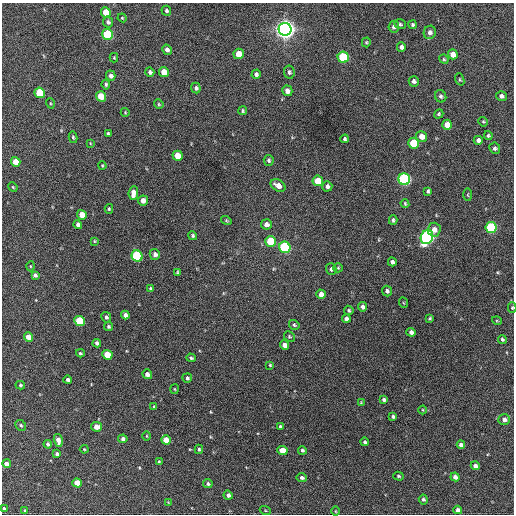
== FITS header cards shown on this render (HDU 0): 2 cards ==
NAXIS1  =                  512 / Axis length
NAXIS2  =                  512 / Axis length

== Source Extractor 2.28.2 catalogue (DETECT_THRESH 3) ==
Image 512 x 512 px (HDU 0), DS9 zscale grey, 1 PNG px = 1 image px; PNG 516 x 516 px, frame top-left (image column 1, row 512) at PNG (2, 3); each listed source drawn as its Kron ellipse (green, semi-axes under 4 px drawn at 4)
Background 585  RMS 16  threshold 49.4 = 3 sigma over >= 5 px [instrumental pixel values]
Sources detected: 150; all 150 listed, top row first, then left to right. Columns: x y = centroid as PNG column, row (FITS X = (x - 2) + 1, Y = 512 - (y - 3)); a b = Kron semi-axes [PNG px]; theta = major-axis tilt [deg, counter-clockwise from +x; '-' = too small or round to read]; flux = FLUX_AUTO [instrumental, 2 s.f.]
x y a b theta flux
166 11 5 4 - 2400
106 12 5 4 - 22000
122 18 4 4 - 1000
108 22 6 5 - 2600
400 24 6 4 -15 1700
413 25 4 4 - 1700
394 27 6 5 - 3900
285 29 6 6 - 860000
430 32 7 6 - 4700
108 34 5 5 - 77000
366 42 5 4 - 1400
401 47 4 4 - 3800
167 50 5 4 - 3800
239 54 5 5 - 13000
453 54 5 5 - 10000
343 57 5 5 - 73000
114 58 5 4 - 1200
444 59 5 4 - 1400
150 72 5 4 - 2400
164 72 5 5 - 13000
289 72 7 5 -82 2300
256 74 5 4 - 2400
111 76 5 4 - 3800
460 79 6 4 -70 1500
414 81 5 5 - 3100
106 84 5 4 - 1800
196 88 5 4 - 2400
287 91 5 5 - 6200
40 93 5 5 - 40000
101 96 5 5 - 24000
441 96 6 5 - 2400
501 96 5 4 - 3200
50 103 5 3 - 1100
159 104 5 4 - 1300
243 111 4 4 - 1400
125 112 4 4 - 1100
439 114 5 4 - 1400
483 122 5 4 - 1400
447 125 5 5 - 14000
108 134 4 3 - 2200
488 136 4 4 - 1800
73 137 6 4 -79 1600
421 137 5 5 - 8600
345 139 4 3 - 2000
478 140 4 4 - 3900
90 143 4 2 - 740
414 143 5 5 - 44000
495 148 5 5 - 2600
178 156 5 5 - 20000
269 160 5 5 - 2200
16 162 5 4 - 16000
102 166 4 3 - 1100
404 179 6 5 - 190000
318 181 5 5 - 25000
278 185 8 5 -31 10000
327 186 5 5 - 2900
13 187 5 4 - 1100
428 191 4 4 - 2200
133 193 7 4 84 7500
468 195 6 3 -89 1100
143 200 5 5 - 6000
405 203 4 3 - 1200
109 209 5 4 - 1400
82 215 5 4 - 14000
393 220 5 4 - 2000
226 221 5 4 - 1300
266 224 5 5 - 4700
78 225 5 4 - 3000
491 228 5 5 - 100000
434 230 7 6 - 8200
193 236 4 4 - 2000
427 237 7 6 - 330000
94 241 4 3 - 1000
270 241 5 5 - 43000
285 247 6 5 - 130000
155 254 5 5 - 4000
137 256 6 5 - 98000
392 262 4 4 - 2900
30 266 5 3 - 970
338 268 5 4 - 1400
331 269 6 5 - 2300
177 272 4 3 - 1100
35 275 4 4 - 2500
151 289 4 3 - 1800
387 291 5 5 - 2900
321 294 5 4 - 6800
404 303 5 3 - 1000
363 307 5 4 - 3900
512 308 5 4 - 1300
349 310 5 4 - 1700
125 315 4 4 - 4100
106 317 5 4 - 2200
430 318 4 3 - 1400
346 319 4 4 - 3600
79 321 5 5 - 38000
497 321 5 3 - 990
294 325 5 4 - 1800
108 326 4 4 - 2100
411 332 4 4 - 4200
28 337 5 4 - 11000
289 337 6 5 - 1600
502 339 4 4 - 1800
97 343 4 3 - 2800
285 345 5 4 - 7100
80 353 4 3 - 1400
107 355 5 4 - 25000
191 358 5 3 - 1800
270 365 3 3 - 1200
147 374 5 4 - 5300
187 378 5 4 - 2000
68 380 4 3 - 2700
20 385 4 4 - 1500
174 389 5 3 - 970
384 400 4 3 - 2200
361 403 4 3 - 980
154 407 4 3 - 1400
422 410 4 3 - 950
393 416 4 4 - 2200
504 420 6 5 - 4100
21 425 6 5 - 1800
280 426 3 3 - 1800
97 427 5 4 - 9900
147 436 5 3 - 1000
123 439 4 4 - 2800
58 440 7 4 -75 6900
166 440 5 4 - 13000
365 442 4 4 - 2200
48 444 4 3 - 2800
461 445 4 4 - 4800
84 449 4 4 - 880
199 449 5 4 - 1800
282 450 5 4 - 18000
302 450 4 4 - 2200
57 454 4 3 - 2400
159 462 4 3 - 1200
7 464 4 4 - 7200
475 466 5 4 - 4200
398 476 5 4 - 1500
455 477 4 4 - 4900
302 478 5 4 - 2600
77 483 5 4 - 16000
208 484 5 4 - 2200
228 495 5 4 - 3600
423 499 5 4 - 2200
168 502 4 3 - 880
4 508 3 3 - 2100
265 510 5 3 - 1200
458 510 4 4 - 4200
25 511 4 3 - 1700
335 511 5 3 - 930
At the frame edge (FLAGS 8, measured only in part): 2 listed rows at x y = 512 308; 4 508